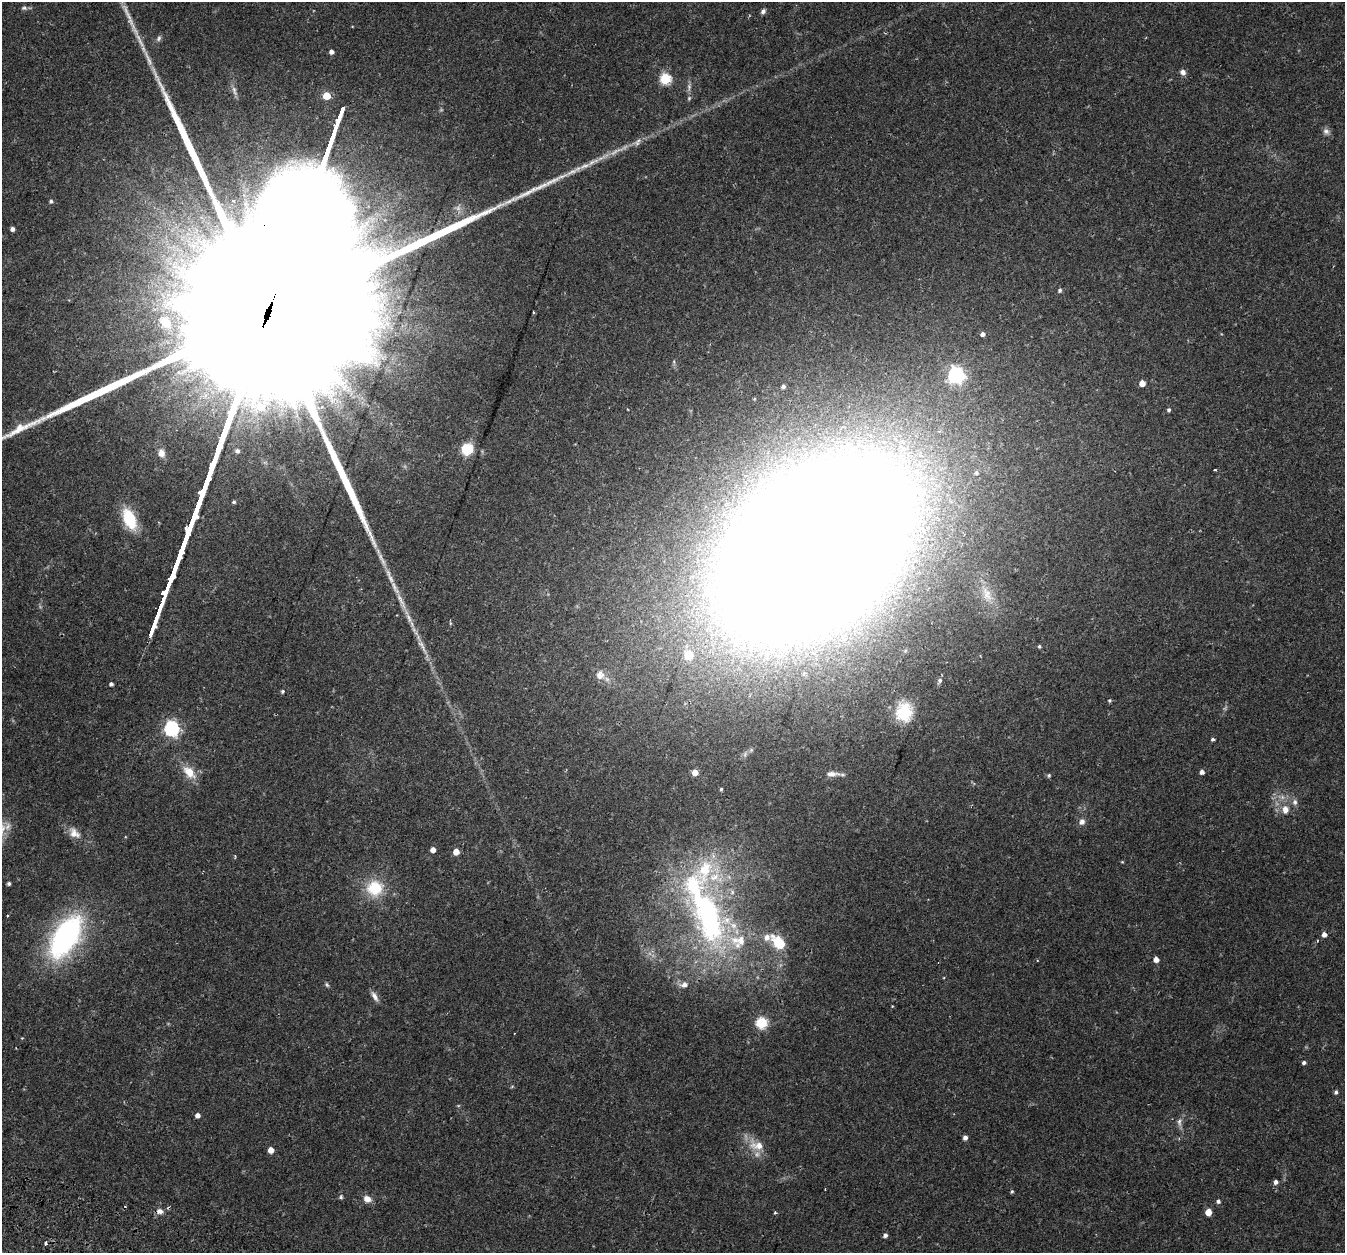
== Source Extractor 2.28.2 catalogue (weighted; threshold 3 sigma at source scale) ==
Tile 7 of 4 x 4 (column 3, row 2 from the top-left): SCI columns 2753-4095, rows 2798-4048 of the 5514 x 5654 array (HDU 1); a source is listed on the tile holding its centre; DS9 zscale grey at full resolution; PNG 1347 x 1255 px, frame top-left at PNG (2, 2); no overlay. Shown black and unused: <1% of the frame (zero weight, under 2 of 3 exposures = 5% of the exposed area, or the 3 px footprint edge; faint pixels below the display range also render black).
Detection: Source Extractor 2.28.2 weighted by HDU 2 'WHT'; one run over the whole footprint, this tile lists its part. Background 0.0481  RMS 0.0041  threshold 0.0184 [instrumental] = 3 sigma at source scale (4.5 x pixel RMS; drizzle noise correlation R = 1.50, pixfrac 1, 0.0396/0.0396 arcsec/px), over >= 5 px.
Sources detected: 105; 4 too faint to see at this stretch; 1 inside a brighter object's white glare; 2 cosmic-ray / hot-pixel residue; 2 long thin detections or spike segments (spike, bleed or trail) — not listed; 10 inside a brighter listed object's ellipse — not listed separately; the other 86 listed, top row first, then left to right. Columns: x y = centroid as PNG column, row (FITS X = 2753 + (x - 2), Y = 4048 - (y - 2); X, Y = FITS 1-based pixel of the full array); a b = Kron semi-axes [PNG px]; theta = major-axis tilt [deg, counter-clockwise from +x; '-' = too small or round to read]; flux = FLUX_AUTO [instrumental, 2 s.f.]
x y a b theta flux
24 8 8 5 -9 0.92
763 11 7 5 59 1.1
159 38 9 5 56 1.1
331 52 4 4 - 1.7
148 59 31 6 -67 5.2
1183 72 7 6 - 1.7
665 79 5 5 - 38
234 91 15 5 -74 1.6
326 96 5 5 - 11
689 98 6 5 - 0.61
1326 131 9 7 -41 1.6
615 151 27 5 24 4.7
51 201 5 4 - 0.81
12 229 4 4 - 1.6
1060 290 6 5 - 0.85
165 322 14 10 -48 7.2
982 334 4 4 - 1.5
956 375 7 6 - 120
1142 383 5 5 - 4.3
783 386 4 4 - 0.93
344 387 13 7 58 3
1169 410 5 4 - 0.8
467 449 11 10 - 11
237 451 5 5 - 1.2
161 453 10 8 -80 2.8
1215 470 3 3 - 2.9
976 473 6 5 - 0.81
234 502 4 4 - 0.68
129 519 22 12 -66 18
814 549 127 81 41 3200
383 561 17 6 -66 2.9
987 594 24 11 -68 6.2
401 601 34 6 -65 6.4
422 646 26 6 -60 4.1
1039 646 5 4 - 0.52
688 655 20 17 -60 11
600 675 12 10 -88 3
940 680 7 6 - 1
111 684 4 4 - 1.1
282 691 4 4 - 0.71
1109 700 4 4 - 0.57
904 712 24 21 88 13
171 729 6 6 - 95
1212 739 4 4 - 0.82
189 772 20 11 -46 6.4
695 772 5 4 - 4.4
1202 772 4 4 - 1.7
832 774 18 6 -1 2.8
1049 775 6 5 - 0.63
721 789 4 3 - 0.52
1295 802 8 7 - 1.6
1285 809 12 9 -90 3.5
1082 822 8 7 - 1.8
74 833 19 11 -45 4.2
433 850 4 4 - 2.6
456 852 5 4 - 5
1122 862 4 3 - 0.33
9 883 4 4 - 0.85
375 888 19 18 - 14
8 915 3 3 - 0.62
709 917 70 30 -89 82
1324 934 5 5 - 1.8
65 937 52 26 58 75
741 940 16 11 86 5.7
778 942 24 13 -42 9.7
1156 959 4 4 - 2.8
684 984 9 7 15 2.3
327 985 7 4 -70 0.65
374 996 14 6 -59 2.1
762 1023 6 6 - 39
1304 1063 5 4 - 0.9
1336 1092 5 4 - 0.85
197 1115 4 4 - 1.9
1179 1122 13 6 85 1.8
965 1137 5 4 - 1.9
757 1146 20 11 -1 6
271 1150 5 4 - 4
1276 1182 5 5 - 1.6
1012 1191 5 4 - 0.53
341 1197 6 5 - 0.67
367 1199 9 7 -26 3.1
1218 1201 5 5 - 0.84
160 1211 9 7 8 1.9
775 1212 4 3 - 0.48
1208 1212 5 5 - 6
885 1235 4 4 - 1.3
Overlapping masked pixels (flux is a lower limit): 1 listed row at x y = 814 549